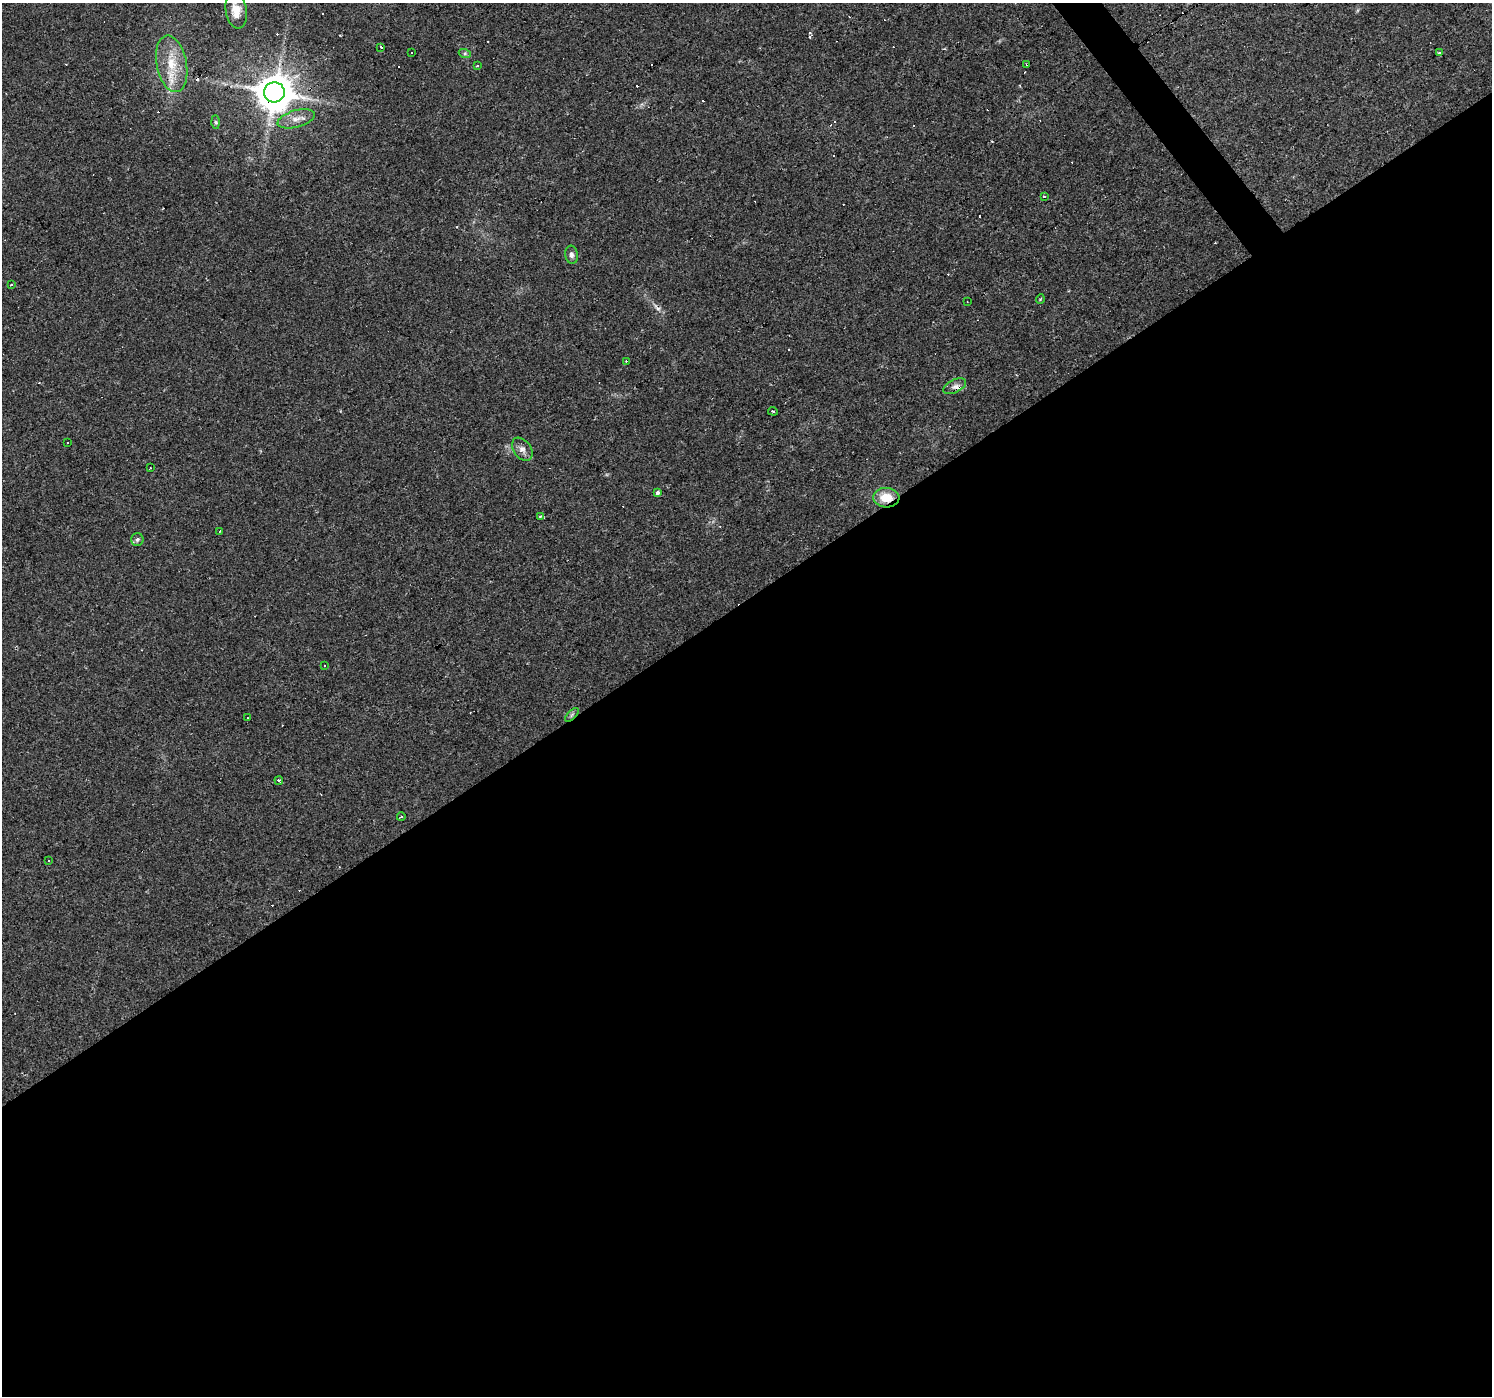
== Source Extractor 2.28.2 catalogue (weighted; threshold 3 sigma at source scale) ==
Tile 15 of 4 x 4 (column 3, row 4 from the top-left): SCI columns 2981-4470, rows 192-1585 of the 5960 x 5894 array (HDU 1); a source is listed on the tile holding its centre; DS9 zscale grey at full resolution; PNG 1494 x 1398 px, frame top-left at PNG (2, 3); each listed source drawn as its Kron ellipse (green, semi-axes under 4 px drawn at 4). Shown black and unused: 58% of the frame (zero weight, under 2 of 3 exposures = <1% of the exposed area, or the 3 px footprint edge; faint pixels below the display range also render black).
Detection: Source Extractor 2.28.2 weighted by HDU 2 'WHT'; one run over the whole footprint, this tile lists its part. Background 0.0381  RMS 0.0046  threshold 0.0206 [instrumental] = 3 sigma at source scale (4.5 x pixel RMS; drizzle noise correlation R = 1.50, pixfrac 1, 0.0396/0.0396 arcsec/px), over >= 5 px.
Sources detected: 64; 31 cosmic-ray / hot-pixel residue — neither listed nor drawn; the other 33 listed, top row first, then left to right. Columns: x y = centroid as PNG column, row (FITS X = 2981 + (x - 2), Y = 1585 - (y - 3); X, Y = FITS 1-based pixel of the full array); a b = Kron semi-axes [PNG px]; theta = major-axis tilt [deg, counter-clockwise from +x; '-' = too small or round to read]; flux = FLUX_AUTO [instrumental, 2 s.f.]
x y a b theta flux
236 11 18 10 -80 5.9
381 47 3 3 - 6.2
412 52 3 2 - 0.44
1439 53 4 4 - 0.65
465 54 6 4 -19 0.84
172 64 29 15 -79 13
1026 64 3 3 - 1
477 66 3 2 - 0.35
274 92 10 10 - 1300
296 119 19 8 16 4.3
216 122 7 4 -88 0.76
1044 197 3 3 - 0.86
571 255 9 6 -82 1.6
11 285 3 3 - 1.6
1040 299 5 3 - 0.44
967 302 2 2 - 0.29
626 361 3 2 - 1.4
955 386 12 6 24 2.4
773 411 5 2 - 0.48
67 442 3 2 - 0.6
522 449 13 8 -55 2.6
150 468 3 2 - 0.34
657 493 3 3 - 2.4
886 498 13 9 -3 8.4
540 517 3 3 - 1.3
220 531 2 2 - 0.31
137 539 6 6 - 1.1
324 665 2 2 - 0.3
572 715 9 3 45 0.84
247 718 2 2 - 0.38
279 780 4 3 - 0.78
401 817 4 3 - 0.42
49 860 3 3 - 0.94
Overlapping masked pixels (flux is a lower limit): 3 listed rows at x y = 274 92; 886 498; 572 715